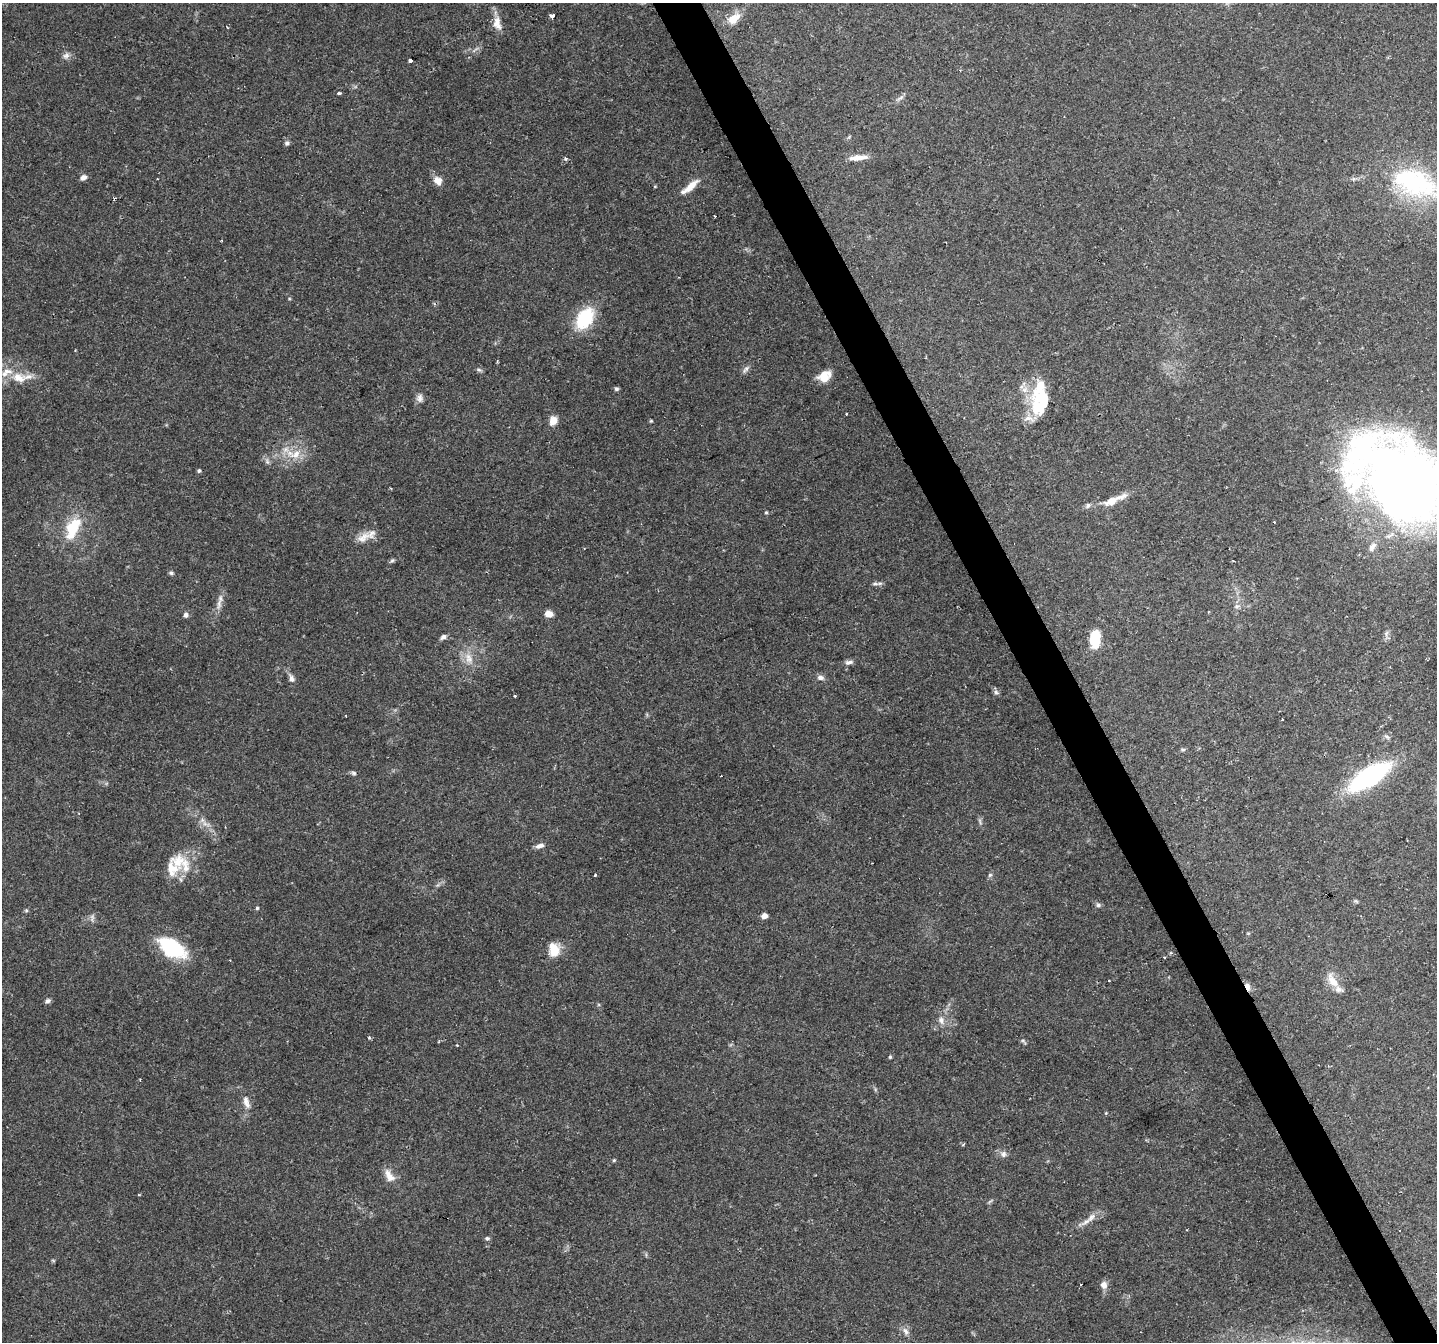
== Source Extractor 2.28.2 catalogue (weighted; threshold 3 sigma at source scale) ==
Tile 6 of 4 x 4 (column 2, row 2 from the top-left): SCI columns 1437-2871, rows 2841-4180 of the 5740 x 5617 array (HDU 1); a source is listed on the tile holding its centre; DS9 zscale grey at full resolution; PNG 1439 x 1344 px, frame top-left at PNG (2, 3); no overlay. Shown black and unused: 3% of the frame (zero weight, under 2 of 3 exposures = <1% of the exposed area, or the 3 px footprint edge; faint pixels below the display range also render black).
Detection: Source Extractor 2.28.2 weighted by HDU 2 'WHT'; one run over the whole footprint, this tile lists its part. Background 0.0931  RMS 0.0052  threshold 0.0235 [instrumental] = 3 sigma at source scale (4.5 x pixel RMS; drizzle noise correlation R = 1.50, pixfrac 1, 0.0396/0.0396 arcsec/px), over >= 5 px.
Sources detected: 103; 1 too faint to see at this stretch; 2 inside a brighter object's white glare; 5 cosmic-ray / hot-pixel residue — not listed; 6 inside a brighter listed object's ellipse — not listed separately; the other 89 listed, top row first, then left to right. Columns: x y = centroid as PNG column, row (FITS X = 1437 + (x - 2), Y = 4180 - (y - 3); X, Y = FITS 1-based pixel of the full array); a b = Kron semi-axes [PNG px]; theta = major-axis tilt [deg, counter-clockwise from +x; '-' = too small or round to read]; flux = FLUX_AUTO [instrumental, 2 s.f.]
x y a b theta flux
552 16 4 3 - 5.5
734 19 16 9 35 7.7
497 23 20 11 -80 5.8
66 56 10 8 31 2.1
410 61 4 3 - 2.2
339 93 4 3 - 1.8
900 98 11 4 30 1.5
287 143 6 5 - 1.2
565 158 5 4 - 1
858 158 24 6 6 5.4
83 177 8 6 30 2.2
1409 180 66 34 -34 63
438 181 11 9 -50 4.3
691 186 21 7 43 6.7
585 318 21 14 57 30
75 350 3 2 - 0.47
746 369 13 6 51 1.8
479 370 8 4 -8 1
824 376 15 11 31 8.2
19 378 21 14 -15 9.5
616 389 5 5 - 0.99
420 398 12 9 89 2.5
1043 399 28 19 -50 23
846 414 3 3 - 1.9
1029 418 17 9 -9 4.1
553 421 10 8 74 5.3
651 421 4 4 - 0.57
296 454 19 11 25 8.7
267 462 8 6 -56 1.4
199 471 4 4 - 1.1
1398 481 95 61 -39 600
391 488 3 2 - 0.55
1111 501 15 8 26 6.8
1088 505 8 5 51 1.4
766 512 5 4 - 0.64
1274 522 3 2 - 0.58
72 528 29 15 66 19
363 538 22 11 36 6
1372 547 15 8 58 3.5
392 561 6 4 28 0.9
1233 561 3 2 - 0.42
171 573 6 5 - 0.96
875 584 9 4 0 1.3
219 603 17 6 89 3.3
1237 606 8 6 0 1.5
549 614 7 6 - 5.4
186 615 6 6 - 1.6
443 637 8 6 33 1.7
1095 638 19 11 87 15
469 658 17 10 -70 6.3
849 662 11 5 9 1.8
820 677 9 7 -16 2.1
291 679 9 7 -66 2.2
996 692 9 6 -47 1.4
515 696 3 2 - 0.6
1282 719 2 2 - 0.5
1387 737 9 4 -43 1.1
1183 749 8 4 0 0.78
354 773 7 5 -17 1.1
1370 776 36 13 32 96
205 824 17 5 -21 3
540 846 12 6 16 2.3
178 861 23 19 -90 13
595 875 3 3 - 2.4
990 875 6 5 - 0.95
1356 901 7 4 -36 0.74
1098 905 7 5 0 1.2
257 908 4 4 - 0.69
26 910 5 4 - 0.67
764 916 6 5 - 2.8
92 918 11 6 86 1.8
172 948 28 16 -33 42
554 950 16 12 88 9.3
1165 957 4 2 - 0.52
1332 981 22 10 -58 7.2
1247 987 11 5 -69 3.2
48 1001 7 5 33 1.4
941 1020 11 8 -79 3.1
369 1038 4 4 - 0.78
890 1057 4 4 - 0.68
246 1102 20 8 -73 4.1
1003 1154 9 8 - 2.2
614 1160 4 4 - 0.7
389 1176 19 9 -57 5.4
990 1201 7 4 20 0.83
1091 1217 17 7 44 4.3
487 1238 6 5 - 1.1
1104 1285 10 9 - 3
906 1331 12 7 -57 2.5
Overlapping masked pixels (flux is a lower limit): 2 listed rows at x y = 1370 776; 1247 987
Isophote crosses this tile's border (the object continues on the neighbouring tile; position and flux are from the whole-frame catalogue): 2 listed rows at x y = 1398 481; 1370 776